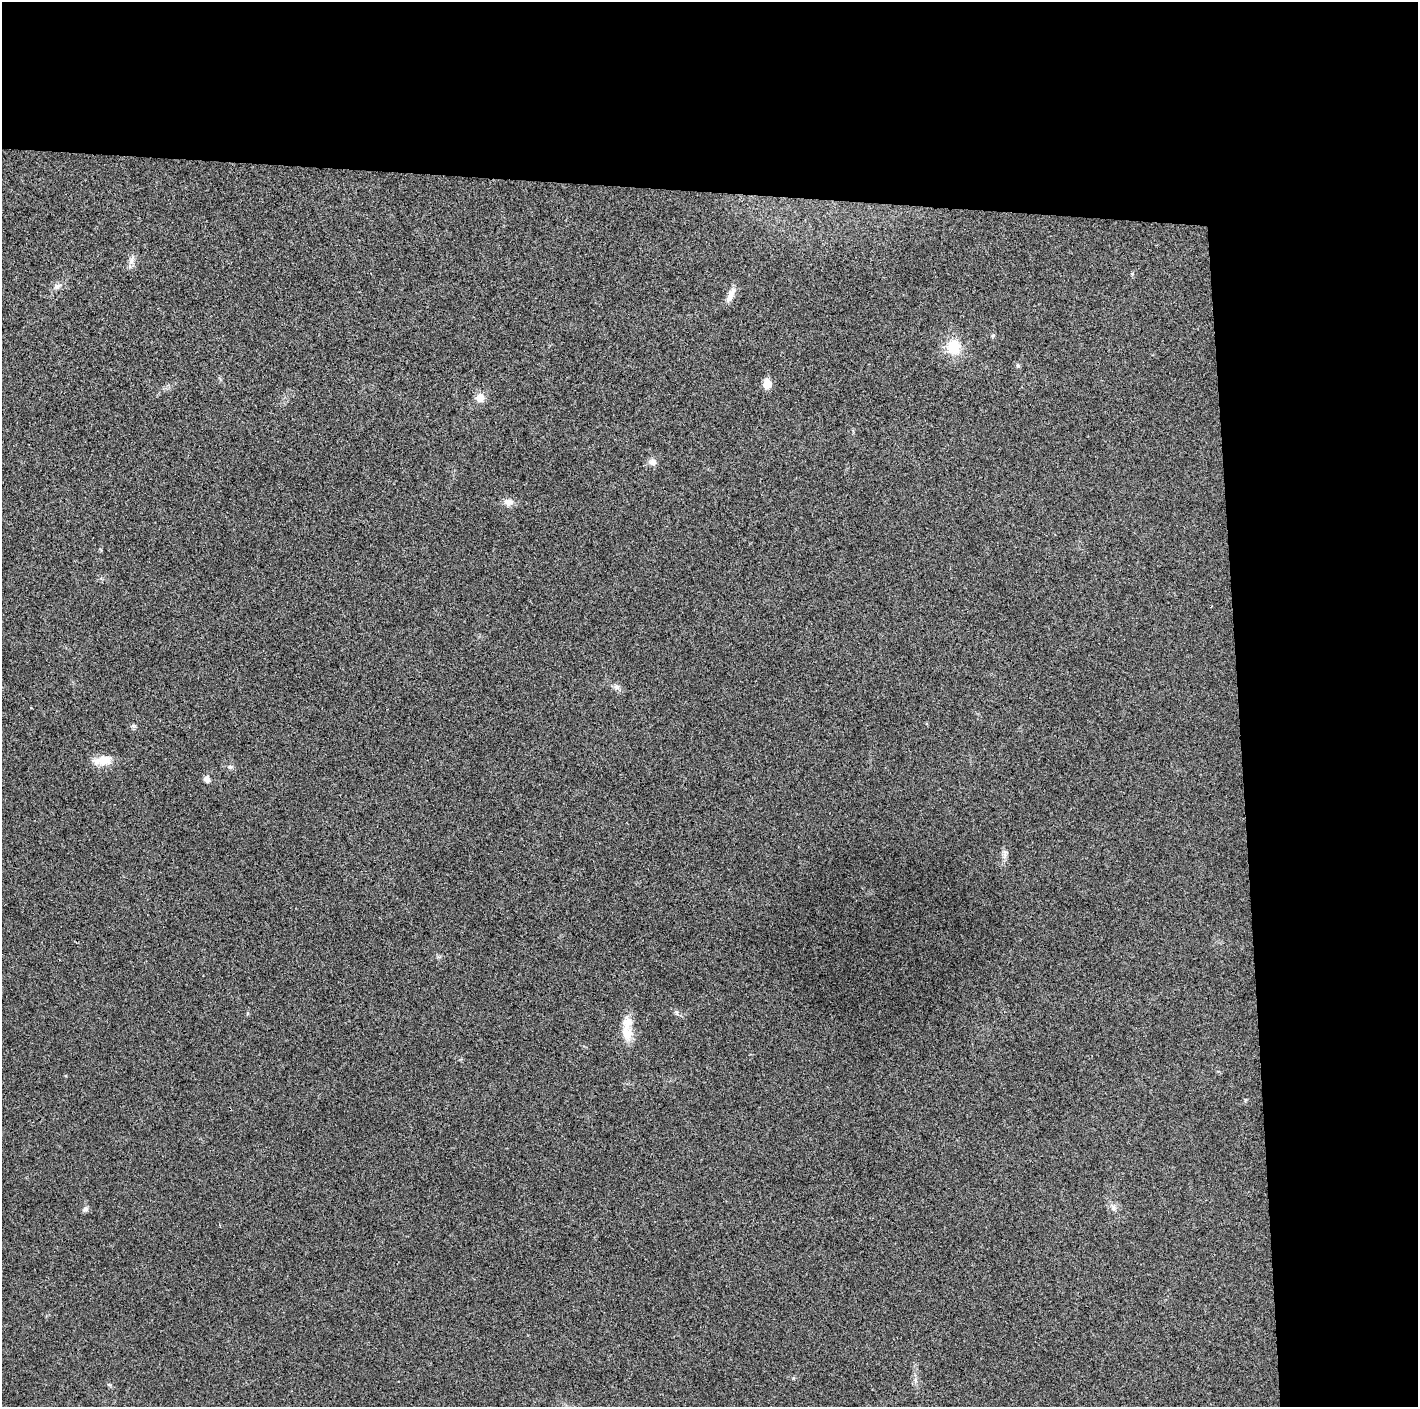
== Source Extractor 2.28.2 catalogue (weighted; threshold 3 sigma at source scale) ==
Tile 3 of 3 x 3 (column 3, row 1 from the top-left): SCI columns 2832-4247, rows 2815-4219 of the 4248 x 4222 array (HDU 1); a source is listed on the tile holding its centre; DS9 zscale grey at full resolution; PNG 1420 x 1409 px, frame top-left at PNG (2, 2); no overlay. Shown black and unused: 24% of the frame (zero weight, under 3 of 4 exposures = <1% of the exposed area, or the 3 px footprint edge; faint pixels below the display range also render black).
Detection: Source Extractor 2.28.2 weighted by HDU 2 'WHT'; one run over the whole footprint, this tile lists its part. Background 0.0197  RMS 0.0056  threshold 0.0251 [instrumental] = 3 sigma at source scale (4.5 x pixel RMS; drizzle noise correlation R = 1.50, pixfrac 1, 0.05/0.05 arcsec/px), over >= 5 px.
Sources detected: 25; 1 inside a brighter listed object's ellipse — not listed separately; the other 24 listed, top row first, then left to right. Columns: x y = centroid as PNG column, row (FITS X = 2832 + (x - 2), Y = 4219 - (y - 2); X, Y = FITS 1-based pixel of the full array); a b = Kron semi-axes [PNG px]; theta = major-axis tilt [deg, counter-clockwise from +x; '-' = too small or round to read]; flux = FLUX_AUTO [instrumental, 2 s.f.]
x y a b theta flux
132 260 15 7 66 3
1132 274 5 4 - 0.69
57 286 11 7 25 2.6
731 294 19 8 68 4.7
993 336 6 4 68 0.86
953 347 17 15 82 16
1018 365 6 5 - 0.95
767 384 6 5 - 17
480 398 7 7 - 7.3
652 462 12 8 -7 2.8
508 502 14 10 -4 3.7
616 687 9 7 -17 2.2
133 726 6 4 18 0.9
103 760 27 11 7 8.3
230 767 8 5 -7 1.2
207 779 8 6 -43 2.5
1005 855 14 5 -89 2.5
677 1013 7 4 -72 0.96
627 1022 26 14 82 9
1245 1100 6 4 72 0.68
1113 1207 12 7 -55 2.7
85 1209 8 7 - 1.6
915 1380 7 4 -90 1.4
109 1385 7 5 -30 0.89